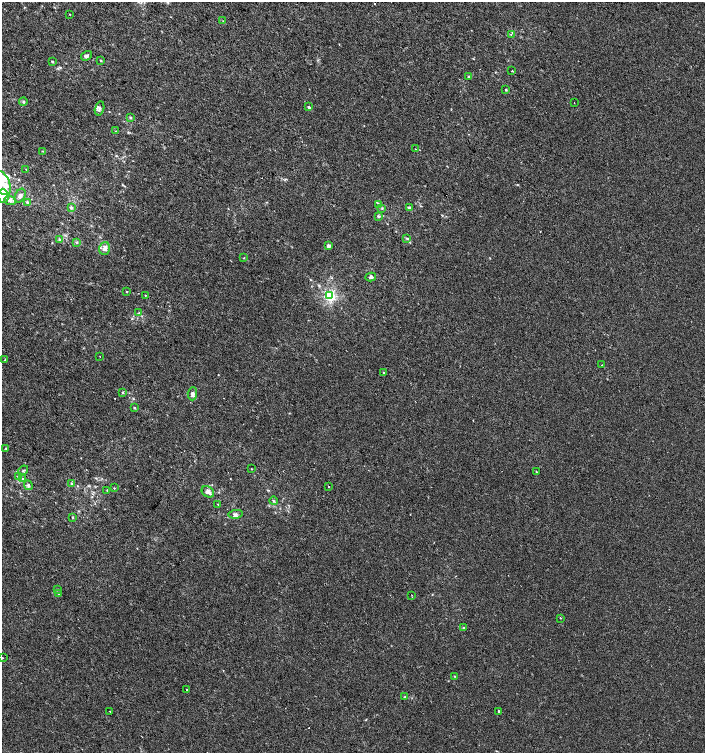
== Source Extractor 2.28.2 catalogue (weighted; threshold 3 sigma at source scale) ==
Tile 11 of 4 x 4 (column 3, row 3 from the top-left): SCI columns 3047-4452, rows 1502-3002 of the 6028 x 6010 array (HDU 1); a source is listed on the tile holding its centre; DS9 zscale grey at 2 x 2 block average (1 PNG px = mean of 2 x 2 image px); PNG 707 x 755 px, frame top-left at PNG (2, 2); each listed source drawn as its Kron ellipse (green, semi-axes under 4 px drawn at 4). Shown black and unused: <1% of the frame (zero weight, under 2 of 3 exposures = <1% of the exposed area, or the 3 px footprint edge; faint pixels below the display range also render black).
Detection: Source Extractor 2.28.2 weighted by HDU 2 'WHT'; one run over the whole footprint, this tile lists its part. Background 2.31e-04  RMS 0.0021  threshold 0.00961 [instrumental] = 3 sigma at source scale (4.5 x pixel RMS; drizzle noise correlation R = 1.50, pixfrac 1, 0.0396/0.0396 arcsec/px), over >= 5 px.
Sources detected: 83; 3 cosmic-ray / hot-pixel residue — neither listed nor drawn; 7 inside a brighter listed object's ellipse — not listed separately; the other 73 listed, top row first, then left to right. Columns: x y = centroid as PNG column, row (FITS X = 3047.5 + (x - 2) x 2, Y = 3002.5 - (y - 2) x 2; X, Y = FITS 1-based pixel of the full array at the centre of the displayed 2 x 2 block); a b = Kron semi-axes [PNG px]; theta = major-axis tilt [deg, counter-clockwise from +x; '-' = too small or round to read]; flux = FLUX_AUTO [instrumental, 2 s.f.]
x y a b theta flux
70 15 2 2 - 0.18
223 21 2 2 - 0.17
511 35 2 2 - 0.23
87 56 6 3 33 1.3
101 60 3 3 - 0.42
52 61 3 3 - 0.49
512 71 2 2 - 0.49
469 76 3 2 - 0.57
506 90 3 2 - 0.4
23 101 4 3 - 0.57
574 103 2 2 - 0.22
309 107 3 2 - 1.1
100 108 7 4 75 1.3
130 118 4 3 - 0.6
116 131 3 2 - 0.23
415 149 2 2 - 0.45
43 151 3 2 - 0.25
26 169 3 2 - 0.21
2 183 13 7 -61 5.8
3 196 7 5 -88 2.4
20 196 7 5 63 1.9
10 200 6 4 -21 1.9
27 202 4 3 - 0.64
379 205 3 3 - 0.4
71 208 4 3 - 0.96
382 208 3 3 - 0.39
409 208 3 3 - 1
378 216 4 3 - 0.55
407 238 3 3 - 0.52
60 239 4 3 - 0.51
77 242 4 3 - 0.56
328 246 4 3 - 1.2
105 248 6 5 - 2.8
244 258 3 2 - 0.27
371 277 5 4 - 1.2
127 291 2 2 - 1.2
145 295 2 2 - 0.35
330 296 3 3 - 51
139 313 3 2 - 0.35
100 357 2 2 - 0.19
5 360 2 2 - 0.6
602 365 2 2 - 0.21
384 373 2 2 - 0.4
123 392 3 3 - 0.57
192 394 6 5 - 1.6
134 408 3 2 - 0.53
6 448 2 2 - 1.8
251 469 2 2 - 0.23
23 470 5 2 - 0.5
536 471 2 2 - 0.32
18 476 3 2 - 0.39
23 479 4 3 - 0.59
72 483 4 3 - 0.68
28 485 5 4 - 1
329 486 2 2 - 0.52
114 488 3 2 - 0.27
107 490 3 2 - 0.29
208 492 7 5 -35 2.6
274 501 4 3 - 0.52
218 504 2 2 - 0.26
236 514 7 4 8 1.3
72 517 3 3 - 0.53
57 590 3 3 - 0.41
58 594 3 3 - 0.38
412 595 2 2 - 0.23
560 618 2 2 - 0.32
464 627 3 2 - 0.32
2 658 2 2 - 0.57
454 676 3 2 - 0.25
187 690 2 2 - 1.7
405 697 3 3 - 0.44
110 711 3 2 - 0.2
499 711 2 2 - 0.82
Isophote crosses this tile's border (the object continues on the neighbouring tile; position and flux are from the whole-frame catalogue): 2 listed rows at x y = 2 183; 2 658
Diffuse or blended objects may show on this block-average render without a row.